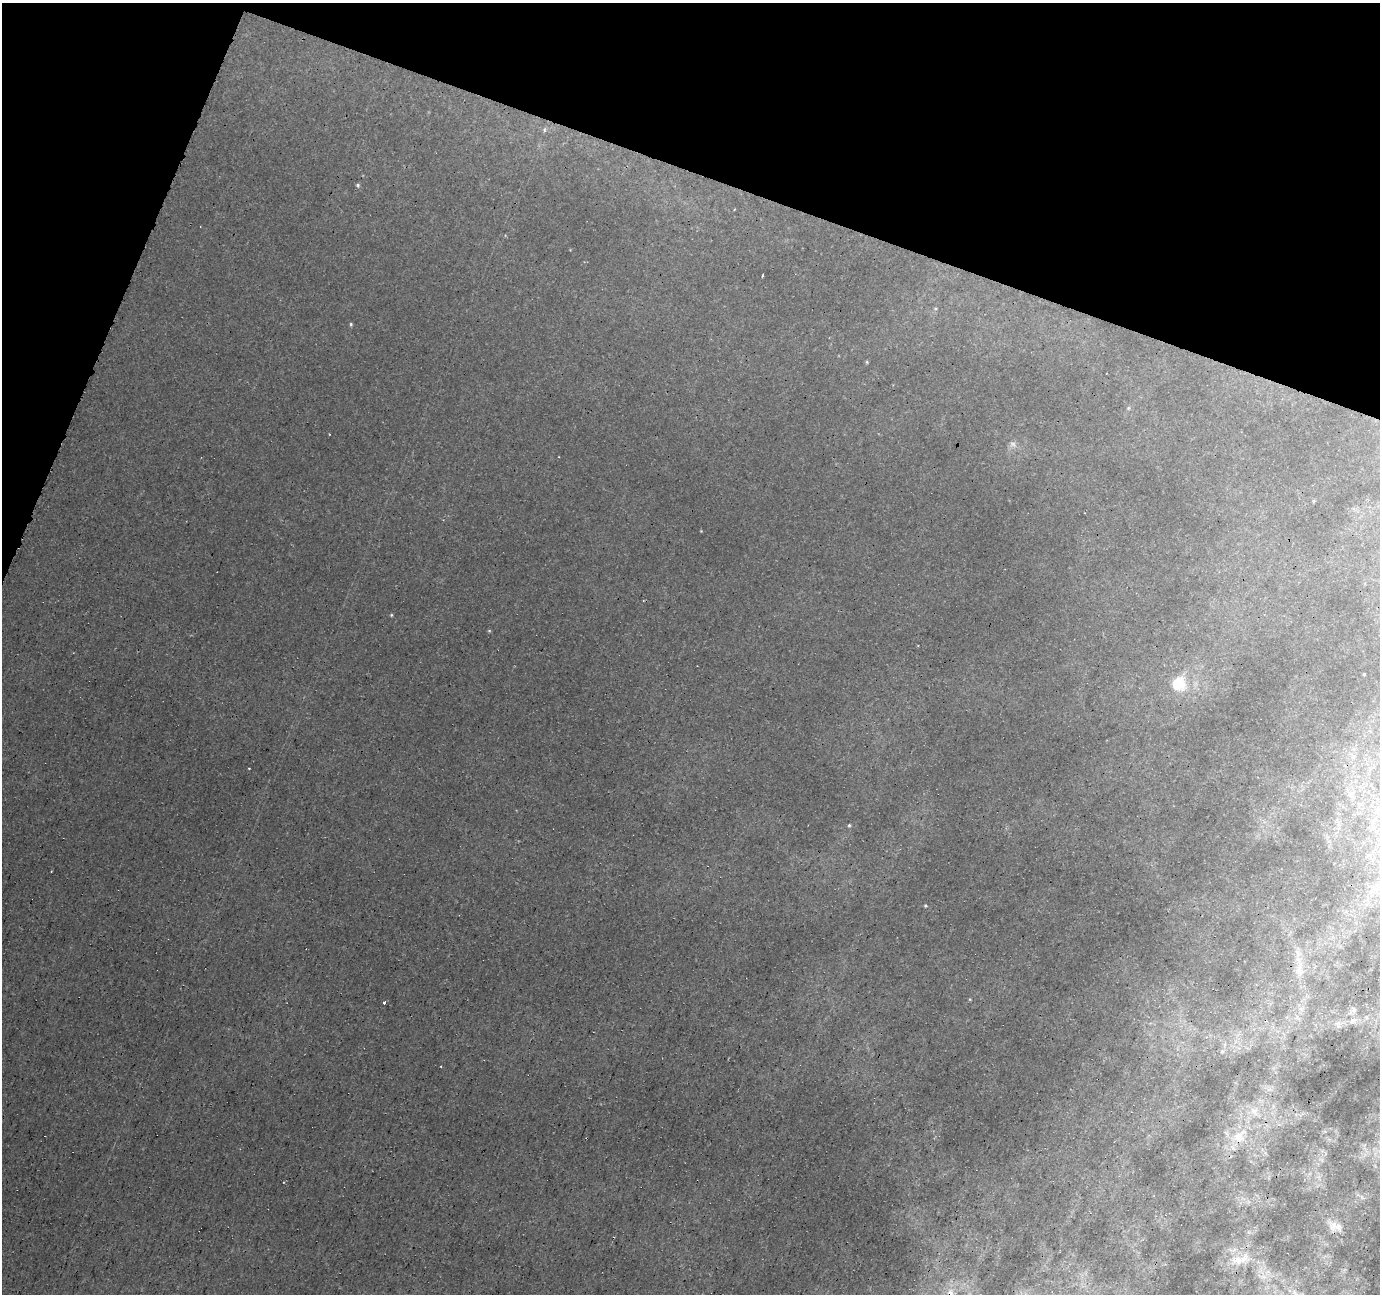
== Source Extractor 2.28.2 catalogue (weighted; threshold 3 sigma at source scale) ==
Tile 2 of 4 x 4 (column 2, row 1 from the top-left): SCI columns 1384-2761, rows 4152-5443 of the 5539 x 5708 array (HDU 1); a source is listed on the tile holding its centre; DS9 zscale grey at full resolution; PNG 1382 x 1296 px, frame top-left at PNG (2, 3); no overlay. Shown black and unused: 18% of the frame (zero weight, under 3 of 5 exposures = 3% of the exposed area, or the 3 px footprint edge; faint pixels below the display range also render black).
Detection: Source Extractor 2.28.2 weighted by HDU 2 'WHT'; one run over the whole footprint, this tile lists its part. Background 9.24e-04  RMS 0.0011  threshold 0.00484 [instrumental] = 3 sigma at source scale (4.5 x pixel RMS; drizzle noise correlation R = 1.50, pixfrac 1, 0.0396/0.0396 arcsec/px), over >= 5 px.
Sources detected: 27; all 27 listed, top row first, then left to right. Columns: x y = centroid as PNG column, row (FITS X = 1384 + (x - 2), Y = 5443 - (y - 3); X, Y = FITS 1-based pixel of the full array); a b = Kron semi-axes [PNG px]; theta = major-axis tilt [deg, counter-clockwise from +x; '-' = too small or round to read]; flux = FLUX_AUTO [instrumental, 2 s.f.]
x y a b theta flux
544 129 7 5 72 0.23
358 185 6 5 - 0.2
762 275 3 2 - 0.13
935 308 5 3 - 0.11
351 324 5 4 - 0.14
867 362 5 4 - 0.12
1128 408 5 5 - 0.15
1013 444 7 7 - 0.35
559 457 3 2 - 0.069
1314 501 5 4 - 0.12
391 615 4 4 - 0.11
1364 674 3 2 - 0.094
1178 684 15 15 - 3.1
249 768 2 2 - 0.085
849 825 5 4 - 0.14
925 905 4 4 - 0.12
1300 969 24 9 -89 1.6
384 1003 3 3 - 0.23
1354 1011 7 4 -71 0.24
1353 1021 9 5 28 0.34
1222 1051 6 6 - 0.31
1254 1111 12 10 19 1.2
1239 1136 28 18 40 3.8
1338 1227 14 12 -7 0.95
1237 1260 19 14 -13 2.1
1264 1277 7 4 -18 0.36
950 1292 10 9 - 0.78
Overlapping masked pixels (flux is a lower limit): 1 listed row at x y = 950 1292
Isophote crosses this tile's border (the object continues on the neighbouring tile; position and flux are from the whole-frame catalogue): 1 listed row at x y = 950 1292
Unlisted compact peaks at least as high as the median listed source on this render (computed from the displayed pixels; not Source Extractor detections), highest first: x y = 701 531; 489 630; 329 434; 970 999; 284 1182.